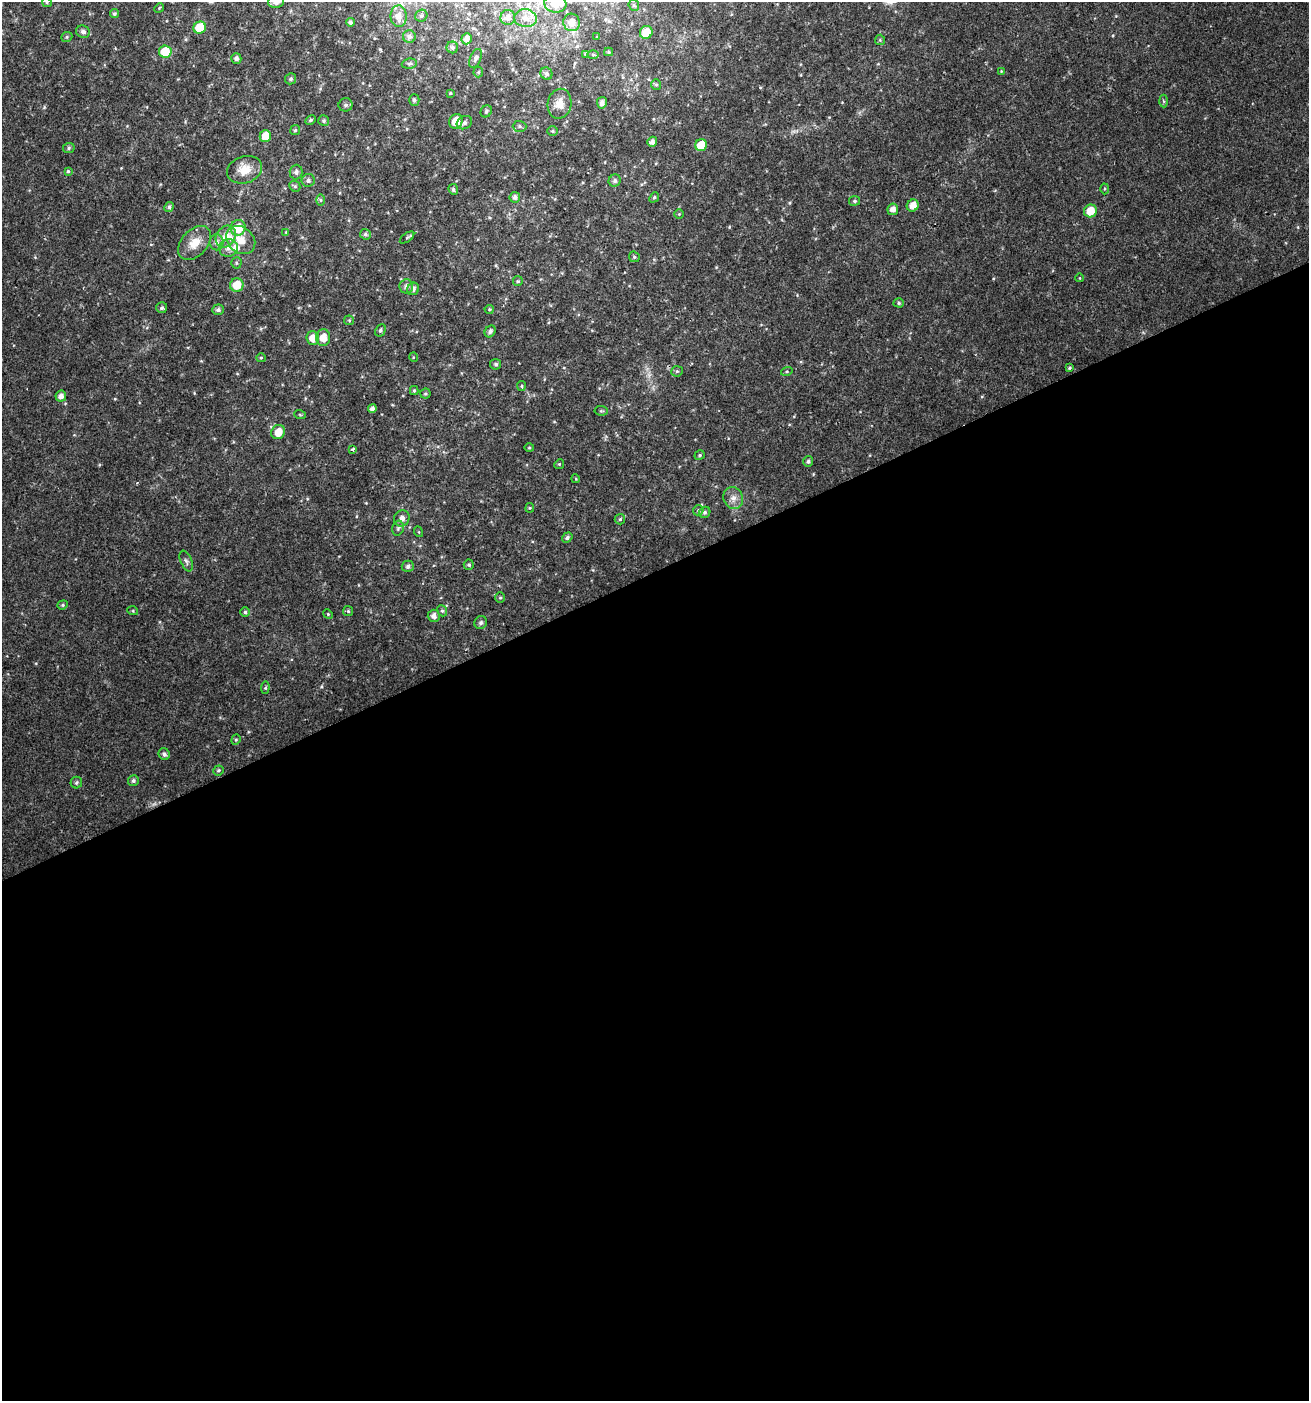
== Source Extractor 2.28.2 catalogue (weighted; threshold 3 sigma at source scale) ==
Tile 15 of 4 x 4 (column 3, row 4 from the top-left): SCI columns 2700-4006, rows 3-1401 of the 5452 x 5599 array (HDU 1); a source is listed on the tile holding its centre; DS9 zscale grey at full resolution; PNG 1311 x 1403 px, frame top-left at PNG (2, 2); each listed source drawn as its Kron ellipse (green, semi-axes under 4 px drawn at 4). Shown black and unused: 59% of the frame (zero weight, under 2 of 3 exposures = <1% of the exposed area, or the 3 px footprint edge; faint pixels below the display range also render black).
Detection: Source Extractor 2.28.2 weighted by HDU 2 'WHT'; one run over the whole footprint, this tile lists its part. Background 0.04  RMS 0.0062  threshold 0.0277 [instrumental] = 3 sigma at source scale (4.5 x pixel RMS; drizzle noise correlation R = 1.50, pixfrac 1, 0.0396/0.0396 arcsec/px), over >= 5 px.
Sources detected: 144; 1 too faint to see at this stretch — neither listed nor drawn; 3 inside a brighter listed object's ellipse — not listed separately; the other 140 listed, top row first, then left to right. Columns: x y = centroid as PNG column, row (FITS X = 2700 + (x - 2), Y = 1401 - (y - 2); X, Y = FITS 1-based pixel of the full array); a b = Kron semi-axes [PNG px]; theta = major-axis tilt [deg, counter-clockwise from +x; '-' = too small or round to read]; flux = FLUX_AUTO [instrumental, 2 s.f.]
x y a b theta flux
47 2 5 4 - 0.77
276 2 8 6 9 3.9
555 4 11 9 -9 7.1
634 5 6 5 - 1
159 8 5 4 - 0.66
114 14 4 4 - 1.2
399 16 11 8 -88 5.2
421 16 6 5 - 1.3
508 18 7 7 - 3
526 18 11 9 -7 4
350 22 4 4 - 1.5
572 22 9 8 - 5.3
200 28 6 6 - 15
83 32 7 6 - 2.2
646 32 7 6 - 11
409 36 6 6 - 2
67 37 6 4 22 0.93
597 37 4 2 - 0.42
467 39 6 5 - 3.1
880 40 5 5 - 0.81
452 47 6 5 - 1.6
165 51 6 6 - 16
609 52 4 4 - 0.87
586 54 4 3 - 1.2
593 55 5 4 - 0.81
476 58 10 5 67 1.7
236 59 5 5 - 2.1
409 64 8 5 6 1.2
1001 71 4 4 - 0.49
478 72 5 5 - 0.86
546 74 6 5 - 1.5
291 79 5 5 - 1.3
656 85 5 5 - 0.99
450 93 4 4 - 0.54
414 100 6 5 - 1.4
1164 101 6 4 -87 0.9
602 103 6 5 - 2.6
559 104 15 12 78 7.2
346 105 7 6 - 1.7
486 111 6 5 - 1.4
311 120 6 4 28 0.92
324 121 6 5 - 1
456 121 7 6 - 9
464 123 8 6 29 2.2
519 126 7 5 -2 1.3
295 130 5 4 - 0.95
552 131 5 4 - 0.91
265 136 6 5 - 7.4
652 142 5 4 - 2.8
701 145 6 5 - 13
69 148 6 5 - 1
245 170 18 13 18 8.8
68 171 4 4 - 0.88
296 172 7 6 - 2.3
308 180 6 6 - 2
615 181 6 6 - 1.8
295 186 6 5 - 1.1
453 189 6 4 -67 1.4
1105 189 5 3 - 0.69
515 197 5 5 - 2.1
654 197 5 4 - 1
321 200 6 4 -89 0.95
855 201 5 5 - 1.2
913 205 6 5 - 5.2
169 207 5 4 - 1.6
893 209 5 5 - 3.5
1090 211 6 6 - 9.6
679 214 4 4 - 0.63
238 228 8 7 - 13
286 232 4 4 - 0.55
365 234 5 5 - 1.4
226 236 11 9 53 7.7
407 238 8 4 36 0.89
241 240 16 12 -40 8.9
216 242 8 7 - 2.8
195 243 20 13 47 9
228 248 9 8 - 3.8
634 257 6 5 - 0.96
236 263 5 5 - 0.96
1080 278 4 3 - 0.4
518 281 5 5 - 0.81
237 285 7 6 - 11
406 286 7 7 - 2.5
413 289 6 6 - 2.4
899 303 5 4 - 0.94
162 308 5 5 - 1.4
489 309 5 4 - 0.74
218 310 6 5 - 2
349 320 5 4 - 0.73
380 330 6 5 - 1.5
490 331 6 5 - 2.1
313 338 7 6 - 6.4
323 338 8 7 - 6.5
413 357 5 3 - 0.51
261 358 5 4 - 0.68
496 364 5 5 - 1.2
1069 368 4 3 - 0.78
677 371 5 5 - 0.89
787 371 6 4 16 0.87
521 386 5 4 - 0.8
414 390 4 4 - 0.95
425 394 5 5 - 0.95
61 396 5 5 - 3
372 409 4 4 - 2.4
601 411 7 4 -6 0.97
300 415 6 3 -20 0.65
278 432 7 6 - 7.9
529 448 5 3 - 0.65
353 449 4 3 - 2.2
700 455 5 4 - 0.98
808 461 5 4 - 1.4
559 464 5 4 - 0.74
576 479 4 3 - 0.55
733 498 11 9 -69 4.3
530 508 5 4 - 0.67
698 510 5 5 - 0.88
705 512 6 5 - 1.4
402 518 8 7 - 3.3
620 519 5 5 - 0.98
398 528 7 5 76 1.4
419 532 5 3 - 0.58
567 538 5 4 - 1.6
186 561 11 5 -66 1.9
469 565 5 5 - 1.2
408 566 6 6 - 1.8
500 598 5 5 - 0.95
63 605 5 4 - 0.9
133 611 5 3 - 0.6
348 611 5 5 - 0.83
442 611 6 4 -67 1
245 612 4 4 - 1.1
328 614 5 4 - 0.74
434 616 6 6 - 2.9
481 623 7 6 - 1.7
265 688 6 4 83 0.92
236 740 5 4 - 0.79
164 754 6 5 - 2
218 770 5 5 - 1.1
133 781 5 5 - 1.4
76 783 6 5 - 1.2
Isophote crosses this tile's border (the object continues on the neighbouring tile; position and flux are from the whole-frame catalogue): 3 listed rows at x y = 47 2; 276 2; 555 4